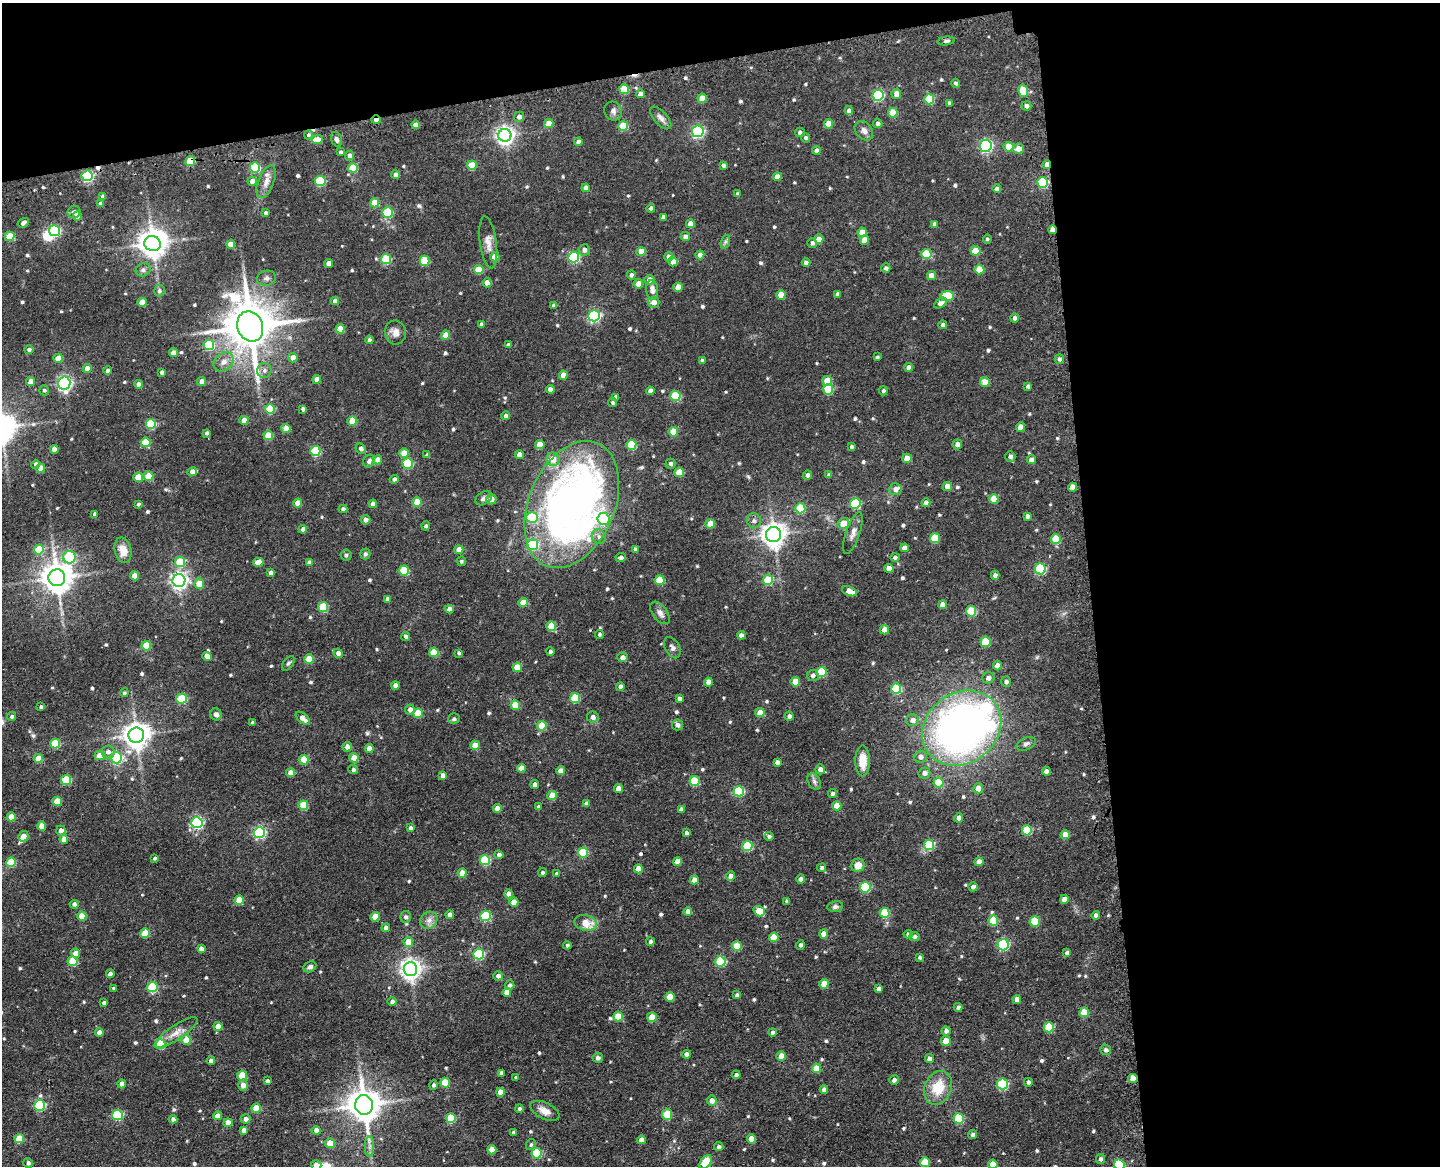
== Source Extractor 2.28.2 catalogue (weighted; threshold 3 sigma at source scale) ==
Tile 3 of 3 x 4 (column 3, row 1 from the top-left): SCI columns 3182-4619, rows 3607-4770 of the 4896 x 4920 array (HDU 1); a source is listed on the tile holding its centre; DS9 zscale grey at full resolution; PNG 1442 x 1168 px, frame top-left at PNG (2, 3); each listed source drawn as its Kron ellipse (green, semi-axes under 4 px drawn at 4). Shown black and unused: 30% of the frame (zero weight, under 3 of 4 exposures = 9% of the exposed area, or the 3 px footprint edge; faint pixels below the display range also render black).
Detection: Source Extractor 2.28.2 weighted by HDU 2 'WHT'; one run over the whole footprint, this tile lists its part. Background 0.0674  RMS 0.008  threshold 0.0358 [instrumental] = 3 sigma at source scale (4.5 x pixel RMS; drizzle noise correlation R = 1.50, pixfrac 1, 0.05/0.05 arcsec/px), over >= 5 px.
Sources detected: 653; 4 inside a brighter object's white glare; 3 cosmic-ray / hot-pixel residue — neither listed nor drawn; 5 inside a brighter listed object's ellipse — not listed separately; of the other 641, all 500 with FLUX_AUTO >= 1.41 (the completeness limit of this list) listed and drawn (141 fainter detections not listed), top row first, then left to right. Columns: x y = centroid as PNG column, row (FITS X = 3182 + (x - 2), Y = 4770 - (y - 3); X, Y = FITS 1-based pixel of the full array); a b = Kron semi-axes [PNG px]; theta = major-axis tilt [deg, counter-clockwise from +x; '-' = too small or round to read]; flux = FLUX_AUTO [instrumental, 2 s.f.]
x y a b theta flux
946 41 8 4 7 2
956 83 4 4 - 1.9
624 89 5 5 - 21
1023 91 6 5 - 23
640 94 4 4 - 5
896 94 5 5 - 6.3
878 95 5 5 - 66
702 98 4 4 - 11
929 99 5 5 - 33
949 103 4 4 - 2.3
1026 106 5 4 - 2.8
849 110 4 4 - 3.2
613 111 10 8 -62 3.3
893 113 5 5 - 18
519 117 5 5 - 3.4
661 118 14 6 -48 3.9
376 120 4 3 - 3.6
878 123 5 4 - 2.8
549 124 4 4 - 12
829 124 4 4 - 11
415 125 4 4 - 4.9
623 126 5 5 - 27
698 131 6 5 - 110
864 131 11 8 -51 3.8
800 132 5 4 - 2.1
308 135 5 4 - 1.5
505 135 6 6 - 360
806 138 5 4 - 1.8
318 139 5 5 - 6.4
336 139 8 5 -70 2.5
578 142 4 4 - 4.4
986 146 6 6 - 120
1009 147 5 5 - 15
1018 149 5 5 - 7.4
816 150 4 4 - 2.7
341 152 4 3 - 1.6
350 156 5 4 - 3.3
190 161 5 5 - 27
472 165 5 4 - 17
723 165 4 4 - 2.2
1047 165 4 3 - 6.3
255 168 5 5 - 45
353 168 5 5 - 25
396 175 4 4 - 3.2
87 176 5 5 - 85
777 177 4 4 - 7.2
252 181 5 4 - 5.5
320 181 5 5 - 45
266 182 17 8 69 6.3
1043 182 5 5 - 52
586 188 4 4 - 5.5
997 188 4 4 - 2.6
738 194 3 3 - 1.5
103 197 4 4 - 3.3
375 203 4 4 - 16
100 204 4 4 - 3.1
651 208 4 4 - 2.6
74 212 6 6 - 2.5
388 212 5 5 - 38
266 213 4 3 - 2.3
77 216 5 4 - 6.4
663 217 4 4 - 3.3
23 223 6 4 31 2.6
690 224 4 4 - 6.3
935 224 4 4 - 3.9
1053 230 4 4 - 8.3
55 231 5 5 - 72
862 232 5 4 - 11
10 236 5 4 - 19
685 237 5 4 - 2.8
819 239 4 4 - 8
987 239 4 4 - 1.4
865 240 5 4 - 8.7
488 242 26 8 -82 7
725 242 7 4 71 1.7
812 243 5 4 - 2.1
152 244 8 7 - 840
231 244 4 4 - 10
584 250 6 5 - 3.3
975 251 5 5 - 17
641 252 4 4 - 12
926 254 5 5 - 29
700 255 4 4 - 4.5
495 257 4 4 - 12
574 257 5 5 - 63
669 257 4 4 - 5.4
386 259 5 5 - 41
424 261 5 5 - 27
673 262 5 4 - 7
328 263 4 4 - 5.8
806 263 4 4 - 3.1
886 268 5 4 - 1.7
979 269 5 5 - 17
143 270 8 6 25 2.3
479 270 5 4 - 21
631 275 4 4 - 2.6
932 276 4 4 - 7.4
266 278 10 7 12 2.9
649 280 5 5 - 6.6
487 283 4 4 - 5.1
638 284 4 4 - 7.6
678 287 4 4 - 8.1
652 290 10 6 -82 5.4
159 291 5 5 - 1.9
837 294 4 4 - 2.4
781 295 4 4 - 12
947 296 6 5 - 35
335 301 4 4 - 4.3
142 302 4 4 - 11
654 302 6 5 - 4.5
940 303 7 4 31 3.7
553 305 4 4 - 1.8
594 316 5 5 - 110
1015 318 4 4 - 3
481 324 4 3 - 1.4
943 325 4 4 - 2.3
250 327 16 12 -68 3700
340 329 4 4 - 14
395 332 12 10 -81 5.8
446 335 4 4 - 12
369 340 4 4 - 2.3
209 345 5 5 - 38
508 345 4 4 - 2.7
29 350 5 4 - 2.3
174 353 4 4 - 5.4
877 357 4 3 - 1.6
58 358 5 4 - 8.8
293 358 4 4 - 6.8
1059 359 5 4 - 2.5
702 360 4 3 - 2.2
224 362 11 8 41 5.4
909 367 4 4 - 4.4
87 368 4 4 - 7.4
108 371 4 4 - 2.5
264 371 7 7 - 2.9
162 372 4 4 - 2.1
563 375 4 4 - 7.4
317 379 4 4 - 6.7
31 381 4 4 - 7.8
827 381 5 5 - 17
202 382 4 4 - 6.1
985 382 5 4 - 12
64 383 6 6 - 170
139 384 4 4 - 4.8
1028 386 4 3 - 1.7
550 389 4 4 - 4.9
828 389 5 5 - 30
44 390 5 5 - 1.6
650 391 4 4 - 4.2
883 391 4 4 - 2
675 396 5 5 - 31
616 397 4 4 - 2.8
613 402 4 4 - 1.7
270 409 5 5 - 26
303 409 4 4 - 2.4
506 416 4 4 - 2.6
244 420 4 4 - 7.5
352 421 5 4 - 17
151 424 5 5 - 42
1020 427 5 4 - 9
286 428 4 4 - 14
673 432 5 5 - 16
207 433 4 4 - 1.9
268 435 5 4 - 18
146 442 5 5 - 22
957 444 5 5 - 4.4
540 445 5 4 - 13
631 445 5 5 - 28
851 447 4 4 - 1.6
361 448 5 4 - 2.8
54 449 4 4 - 5.7
315 451 5 5 - 47
404 453 5 4 - 13
427 455 4 4 - 2.3
519 455 4 4 - 6.3
1010 456 5 5 - 3.1
907 458 5 4 - 11
553 459 7 6 - 10
378 460 4 4 - 7.1
1031 460 4 4 - 5.2
369 461 6 5 - 2.1
408 463 5 5 - 42
36 464 4 4 - 2.6
670 464 5 5 - 2.1
41 468 4 4 - 8.6
192 472 5 4 - 5.2
679 472 5 4 - 16
808 475 5 4 - 2.6
829 475 4 4 - 2.2
148 476 5 4 - 16
138 477 5 4 - 17
394 479 4 4 - 2.4
947 486 4 4 - 7.2
1072 487 4 4 - 8.4
895 489 6 6 - 4.4
484 498 9 6 31 3
491 499 5 5 - 4.9
994 499 5 4 - 13
417 502 4 4 - 17
298 503 4 4 - 7.7
926 503 4 4 - 4.6
138 504 3 3 - 1.5
373 504 4 4 - 4.9
855 504 5 5 - 50
572 505 67 43 67 540
800 508 5 5 - 30
343 509 4 4 - 2.4
94 514 4 3 - 2.1
1027 516 4 4 - 2.6
532 517 6 5 - 46
603 519 6 6 - 49
365 520 5 4 - 3.3
754 521 7 7 - 2.3
843 523 6 5 - 14
710 524 4 4 - 11
426 526 4 4 - 1.5
303 529 4 4 - 3.8
853 533 22 7 71 5.1
773 535 7 7 - 700
599 537 7 6 - 2.9
935 538 5 5 - 23
1056 539 5 5 - 24
532 545 5 5 - 45
905 548 4 4 - 5.6
635 549 4 3 - 1.7
39 550 5 5 - 25
123 550 13 8 -78 11
459 550 4 4 - 7.3
365 554 5 5 - 1.5
346 555 5 5 - 1.6
69 557 6 6 - 51
621 557 5 4 - 2.6
895 557 5 4 - 1.8
461 561 5 4 - 1.5
180 562 5 5 - 25
258 562 5 4 - 6.7
309 563 4 4 - 3
889 568 4 4 - 6.6
1040 569 5 5 - 70
404 570 5 5 - 25
271 573 4 4 - 3.4
995 575 4 4 - 2.9
134 576 4 4 - 11
57 578 8 8 - 1200
660 580 5 5 - 24
768 580 5 5 - 28
179 581 6 6 - 280
199 584 5 5 - 10
849 591 8 4 -23 9.2
387 599 4 4 - 2.5
523 602 5 4 - 14
942 605 4 4 - 5.7
323 607 5 5 - 31
449 609 4 4 - 5
971 611 5 5 - 36
660 613 13 7 -53 4.2
551 626 5 4 - 17
884 630 4 4 - 6.5
599 634 4 4 - 1.4
741 635 4 4 - 3.4
406 636 4 4 - 2.2
985 642 5 5 - 31
146 646 5 5 - 22
672 648 11 7 -61 3.2
434 652 5 4 - 18
550 652 4 4 - 2.1
338 653 5 4 - 3.8
459 653 4 3 - 1.6
207 656 5 4 - 5.3
622 657 5 5 - 3.8
309 659 5 4 - 24
288 663 8 5 52 1.5
997 666 4 4 - 6.5
517 667 4 4 - 11
822 672 5 5 - 33
813 675 6 5 - 3.1
988 678 6 5 - 3.6
708 682 4 4 - 5.6
795 682 5 4 - 13
1006 682 5 5 - 2.2
395 685 4 4 - 4.2
620 687 4 4 - 3
896 689 5 5 - 48
124 693 4 4 - 1.4
575 698 5 5 - 28
679 698 4 4 - 2.5
182 699 5 5 - 37
515 705 5 5 - 17
41 707 4 3 - 1.7
410 710 5 5 - 4.1
418 713 5 5 - 19
760 713 4 4 - 8.6
216 714 6 5 - 2.9
12 716 4 4 - 1.8
789 716 4 4 - 2.8
593 717 6 5 - 3.7
303 718 8 5 -40 6.3
454 719 6 5 - 2.1
913 720 6 5 - 4.1
252 723 3 3 - 1.6
678 725 5 5 - 3.1
542 726 5 4 - 22
962 728 42 35 37 430
136 735 8 7 - 810
55 743 5 5 - 29
1026 744 10 6 25 2.4
475 745 4 4 - 10
347 747 5 4 - 4.8
369 749 4 4 - 5.8
108 752 6 6 - 3.7
100 755 5 5 - 9.9
920 757 6 6 - 3.3
38 758 4 4 - 13
116 758 5 5 - 72
354 758 4 4 - 13
304 760 5 4 - 19
862 761 15 7 -90 14
777 762 4 4 - 3.2
521 768 4 4 - 6.6
820 769 5 5 - 4.3
353 770 5 4 - 2
560 771 4 4 - 5.7
1046 771 4 4 - 4
290 773 4 4 - 7.3
924 773 6 5 - 3.5
443 776 4 4 - 4.1
66 780 5 5 - 35
694 781 5 5 - 28
814 781 9 6 -63 2.4
939 783 5 5 - 20
535 785 4 4 - 4.9
618 788 4 4 - 6.4
978 788 5 5 - 8.1
739 791 5 5 - 57
832 794 4 4 - 1.9
552 795 4 4 - 13
57 801 5 4 - 15
586 804 4 4 - 3.2
303 805 5 5 - 23
837 806 4 4 - 12
538 807 4 3 - 1.8
497 809 4 4 - 6.4
681 809 4 3 - 2.2
11 817 4 4 - 10
959 818 4 4 - 4.1
197 822 6 5 - 100
42 826 4 4 - 8.8
410 828 4 4 - 2.4
61 830 5 4 - 3.6
1027 830 5 5 - 27
259 833 5 5 - 110
686 833 4 3 - 1.9
1065 835 4 4 - 9.9
23 836 5 5 - 8
769 836 5 4 - 1.6
64 839 4 4 - 7.3
929 845 5 5 - 32
747 846 5 5 - 43
583 853 5 5 - 37
499 855 4 4 - 2.5
155 858 4 3 - 1.5
485 860 5 5 - 45
677 861 4 4 - 8.2
11 862 5 4 - 25
979 862 4 4 - 5.4
858 865 7 6 - 8
821 868 4 4 - 1.5
638 869 4 4 - 10
542 872 4 4 - 1.7
462 873 4 4 - 9
556 874 3 3 - 1.4
730 876 4 4 - 5.7
801 879 4 4 - 2.7
694 880 4 4 - 5.8
865 887 5 5 - 44
973 887 4 4 - 2.8
509 894 4 4 - 4.9
1064 899 4 4 - 5.6
239 900 4 4 - 18
787 901 4 4 - 1.5
514 902 4 4 - 9
74 904 4 4 - 2.4
835 907 8 5 8 2.1
759 911 6 5 - 17
688 912 4 4 - 5.5
885 913 5 5 - 28
449 915 4 4 - 3.3
1096 915 4 4 - 2.9
82 916 4 4 - 12
485 916 5 5 - 51
375 917 5 4 - 13
406 917 6 5 - 2.2
429 920 9 8 - 4.1
993 921 5 5 - 26
1035 921 5 5 - 28
586 923 11 7 -14 12
386 928 4 4 - 4
145 933 5 4 - 20
824 934 4 4 - 8.6
908 934 4 4 - 2.2
774 937 5 4 - 15
914 937 5 4 - 2.1
408 942 5 5 - 11
650 942 4 4 - 2.2
567 945 4 4 - 1.4
800 945 4 4 - 2
1003 945 5 5 - 70
737 946 5 5 - 15
201 949 4 4 - 5.4
75 953 4 4 - 6.6
1067 953 4 4 - 2.4
479 954 5 5 - 60
920 957 4 4 - 1.4
72 961 5 5 - 28
720 961 5 5 - 46
310 967 7 5 27 2.7
410 969 7 7 - 470
110 974 4 4 - 4
498 976 5 4 - 3.7
824 984 5 4 - 14
510 985 5 4 - 2.1
152 987 5 5 - 46
114 988 3 3 - 1.5
879 989 4 4 - 3.1
507 992 4 4 - 6.7
737 995 4 4 - 2.6
670 997 5 4 - 13
1017 1000 4 4 - 5.7
392 1002 5 4 - 2.3
104 1003 4 3 - 2.1
958 1007 4 4 - 2.2
1084 1012 5 5 - 18
618 1017 5 4 - 19
652 1017 5 5 - 15
218 1026 4 4 - 8
1049 1027 5 5 - 31
946 1031 4 4 - 2.7
772 1032 4 4 - 1.8
99 1033 4 4 - 4.8
176 1033 25 7 34 7.5
186 1040 5 4 - 13
946 1041 5 4 - 12
161 1044 5 5 - 30
1106 1050 5 5 - 2.4
687 1054 4 4 - 3.7
781 1056 4 4 - 9.8
598 1058 5 5 - 2.6
929 1059 4 4 - 4.7
211 1061 4 4 - 4.2
816 1068 5 4 - 13
501 1073 4 4 - 2.8
736 1075 4 4 - 1.8
242 1076 5 5 - 21
516 1077 3 3 - 1.5
1133 1078 4 4 - 6.5
894 1080 5 4 - 2.9
267 1081 4 3 - 2.3
1028 1082 4 4 - 2.7
445 1083 5 4 - 17
122 1084 4 4 - 7
1003 1084 5 5 - 61
243 1085 5 5 - 5.4
434 1085 5 4 - 2.2
938 1088 17 13 67 21
824 1089 4 4 - 3.2
500 1092 4 4 - 9.6
712 1100 5 5 - 5
40 1105 5 5 - 65
364 1105 10 9 - 1500
256 1108 5 4 - 16
519 1109 4 4 - 1.5
545 1111 16 8 -26 7
667 1114 5 5 - 22
117 1115 5 5 - 64
217 1116 4 4 - 5.7
451 1118 5 5 - 31
173 1119 4 4 - 3.2
246 1119 5 4 - 3.8
959 1119 5 5 - 36
228 1123 4 4 - 7.3
244 1130 4 4 - 3.4
316 1130 4 4 - 3.8
513 1132 3 3 - 2.4
973 1135 4 4 - 1.6
19 1139 5 4 - 21
751 1139 4 4 - 9.9
641 1140 4 4 - 5.6
330 1143 5 5 - 11
531 1144 6 4 60 1.5
370 1146 10 4 90 2.7
719 1147 5 4 - 2.3
492 1150 5 4 - 10
537 1153 5 5 - 42
1100 1159 5 4 - 2.1
706 1162 8 5 53 34
925 1162 5 5 - 19
28 1163 5 5 - 2.2
993 1164 4 4 - 10
316 1165 5 5 - 7.4
1119 1165 6 5 - 45
Overlapping masked pixels (flux is a lower limit): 5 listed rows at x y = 376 120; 190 161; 1047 165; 1053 230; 1133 1078
Isophote crosses this tile's border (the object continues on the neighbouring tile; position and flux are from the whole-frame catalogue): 4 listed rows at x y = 706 1162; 993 1164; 316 1165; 1119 1165